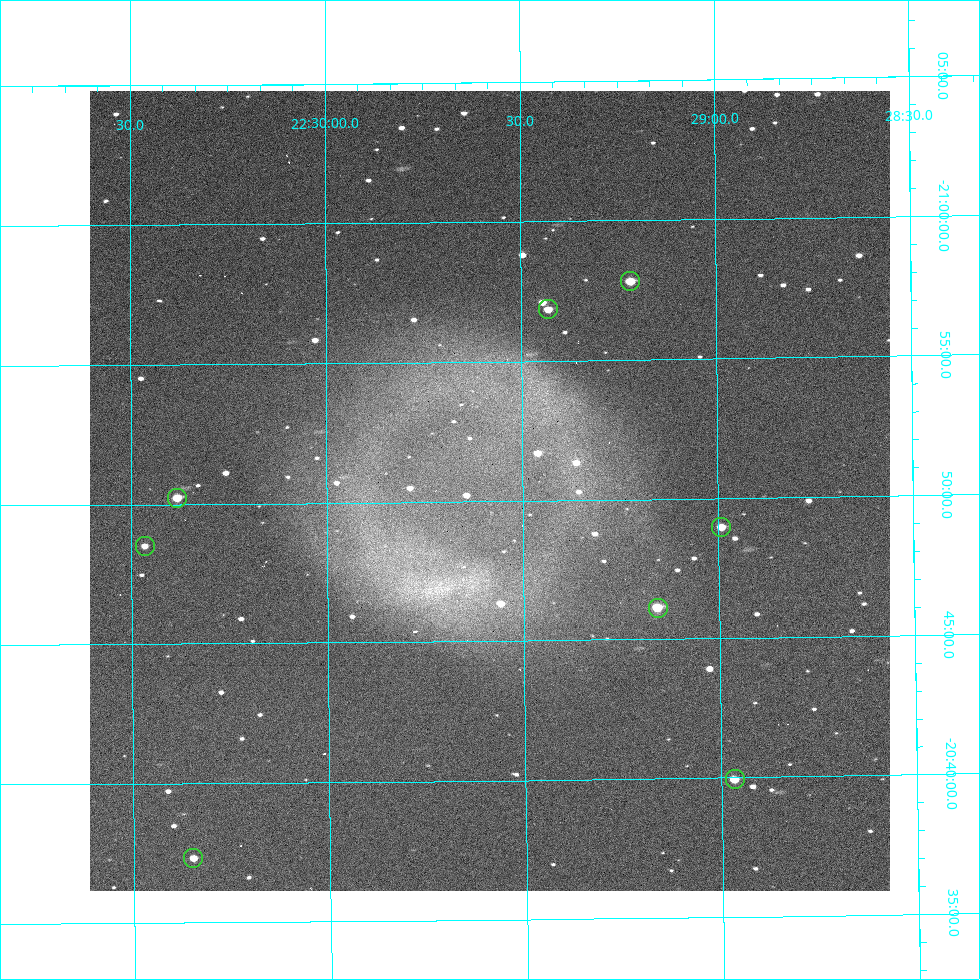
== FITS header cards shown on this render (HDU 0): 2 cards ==
NAXIS1  =                 800  / length of data axis 1
NAXIS2  =                 800  / length of data axis 2

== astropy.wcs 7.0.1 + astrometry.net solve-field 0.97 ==
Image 800 x 800 px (HDU 0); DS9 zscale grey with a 90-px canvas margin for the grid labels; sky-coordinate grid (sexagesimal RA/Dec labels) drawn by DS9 from the SOLVED WCS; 8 Tycho-2 reference stars matched to detected sources circled (green)
Header WCS: none
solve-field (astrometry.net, Tycho-2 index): SOLVED blind (the file carries no WCS)
Solved WCS: RA---TAN-SIP/DEC--TAN-SIP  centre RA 22:29:35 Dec -20:50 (337.40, -20.84 deg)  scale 2.15 arcsec/px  FOV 28.7' x 28.6'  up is -179 deg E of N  parity flipped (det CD > 0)
(file carries no celestial WCS; the grid is the blind solution)
Tycho-2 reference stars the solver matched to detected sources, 8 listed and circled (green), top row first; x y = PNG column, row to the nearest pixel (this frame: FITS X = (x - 90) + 1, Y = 800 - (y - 91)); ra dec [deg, ICRS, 3 dp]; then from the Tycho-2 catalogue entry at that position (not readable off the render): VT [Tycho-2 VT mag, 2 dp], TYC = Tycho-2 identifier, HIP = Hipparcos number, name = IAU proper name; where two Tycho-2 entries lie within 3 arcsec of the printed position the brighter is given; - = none
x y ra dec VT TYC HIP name
630 281 337.305 -20.964 10.48 6391-731-1 - -
548 309 337.357 -20.948 11.21 6391-1496-1 - -
177 498 337.596 -20.837 11.02 6391-1347-1 - -
721 527 337.248 -20.816 11.26 6391-967-1 - -
145 546 337.617 -20.809 11.81 6391-936-1 - -
658 608 337.289 -20.769 10.07 6391-1495-1 110989 -
735 779 337.241 -20.665 11.19 6391-860-1 - -
193 858 337.587 -20.622 11.61 6391-1471-1 - -